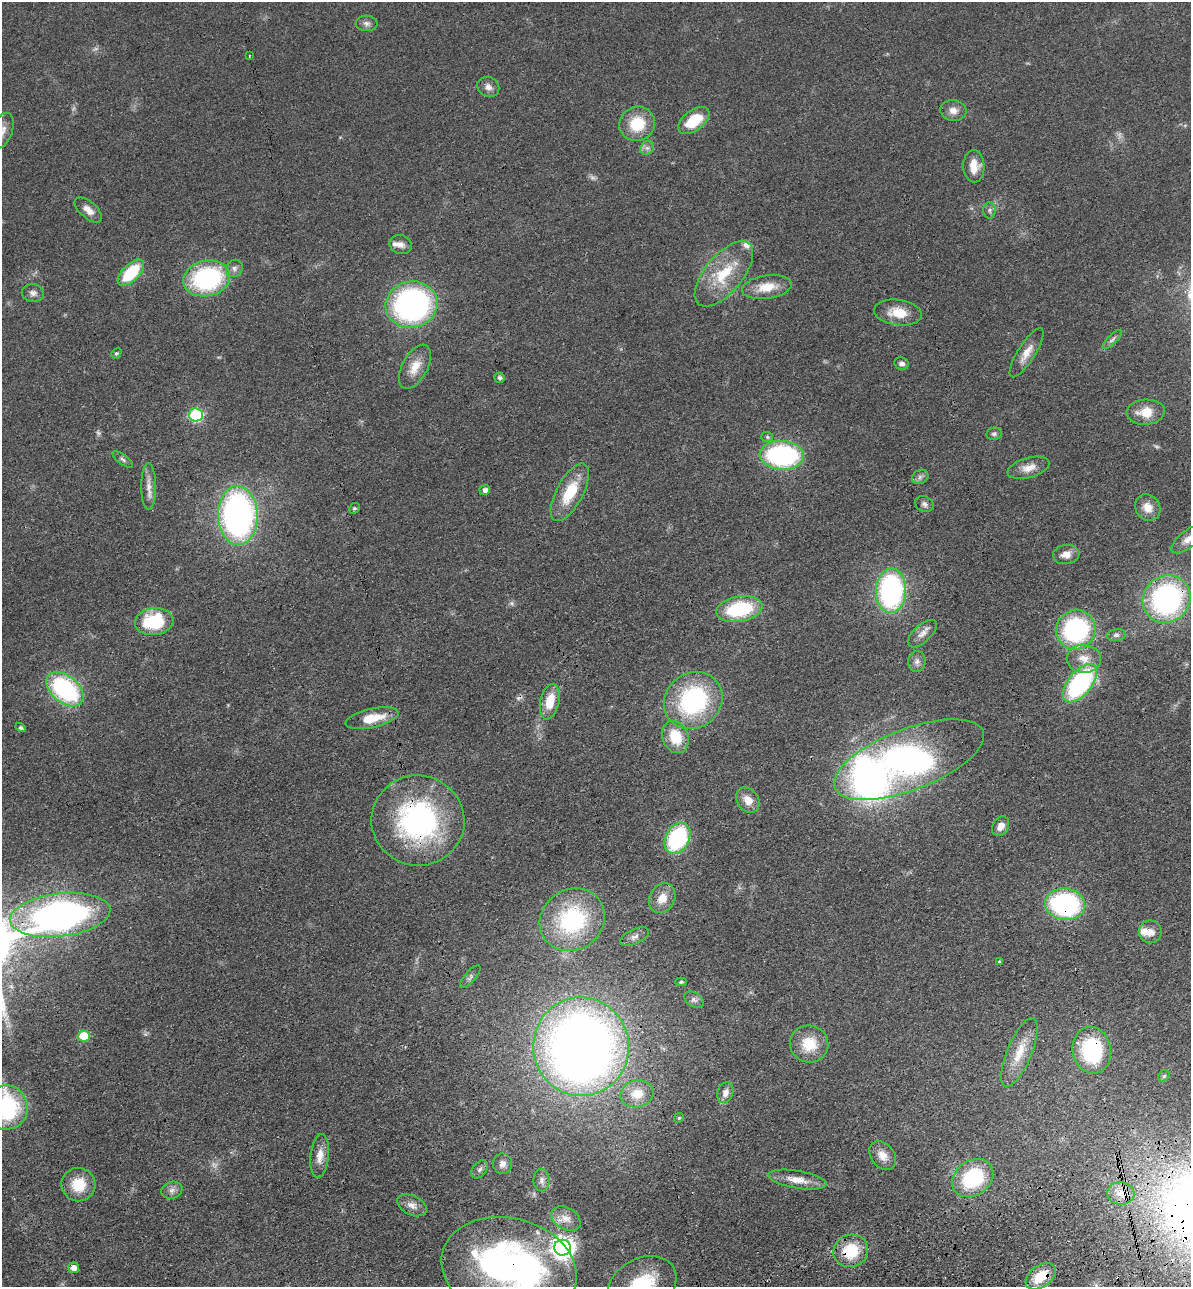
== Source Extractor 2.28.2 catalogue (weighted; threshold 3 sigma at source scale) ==
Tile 6 of 4 x 4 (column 2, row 2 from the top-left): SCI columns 1486-2674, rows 2683-3967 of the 5229 x 5365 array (HDU 1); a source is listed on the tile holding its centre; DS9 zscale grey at full resolution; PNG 1193 x 1289 px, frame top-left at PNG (2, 2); each listed source drawn as its Kron ellipse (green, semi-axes under 4 px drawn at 4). Shown black and unused: <1% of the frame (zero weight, under 3 of 4 exposures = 6% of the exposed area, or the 3 px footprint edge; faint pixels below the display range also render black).
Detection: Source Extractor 2.28.2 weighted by HDU 2 'WHT'; one run over the whole footprint, this tile lists its part. Background 0.0462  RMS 0.0058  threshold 0.0259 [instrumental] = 3 sigma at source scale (4.5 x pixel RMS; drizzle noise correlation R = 1.50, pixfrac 1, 0.05/0.05 arcsec/px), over >= 5 px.
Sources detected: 115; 5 too faint to see at this stretch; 2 inside a brighter object's white glare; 1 cosmic-ray / hot-pixel residue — neither listed nor drawn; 5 inside a brighter listed object's ellipse — not listed separately; the other 102 listed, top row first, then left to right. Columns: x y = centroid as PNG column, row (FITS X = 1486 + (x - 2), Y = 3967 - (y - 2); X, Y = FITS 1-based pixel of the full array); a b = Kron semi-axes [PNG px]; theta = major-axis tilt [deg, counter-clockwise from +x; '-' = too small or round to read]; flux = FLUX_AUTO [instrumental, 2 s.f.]
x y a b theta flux
366 23 11 7 -2 2.5
249 56 3 3 - 0.66
488 87 11 9 -30 3.2
953 111 13 10 -6 4.5
694 121 18 10 37 19
637 124 18 17 - 19
2 131 18 10 70 6
647 148 7 6 - 2
974 166 16 10 -87 7.8
88 210 17 8 -41 5.1
990 210 8 6 90 1.6
401 244 11 9 -18 3.6
234 268 9 8 - 2.2
131 273 16 8 45 29
724 274 39 19 50 25
207 278 24 17 12 74
767 287 25 12 8 12
33 293 11 9 -2 2.8
412 305 26 23 13 150
898 313 24 12 -8 12
1112 339 13 4 45 1.8
116 353 5 4 - 0.86
1026 353 28 8 58 7.1
902 364 7 6 - 2.3
415 367 24 12 62 9.2
500 378 5 5 - 1.4
1146 412 19 12 4 11
196 415 7 6 - 79
994 434 7 6 - 1.4
767 437 6 5 - 1
782 455 22 14 -4 100
123 459 12 5 -37 1.7
1029 468 21 10 15 6.5
920 477 8 6 27 1.9
149 487 23 7 -90 5.2
485 490 5 5 - 2.4
570 492 32 13 62 21
924 504 10 7 -25 2.1
1148 507 14 12 -54 6.7
354 508 6 5 - 0.83
238 515 29 20 -88 200
1188 539 20 8 38 5.4
1066 554 13 9 7 5
891 591 22 15 89 120
1166 599 25 23 44 120
739 609 23 12 10 43
154 622 19 13 7 34
1076 630 20 19 - 80
922 634 18 8 42 4.4
1116 635 9 6 6 1.8
1084 659 17 14 -5 9.6
917 661 10 8 81 2.7
1080 683 23 11 50 97
65 689 21 13 -40 81
693 701 30 27 39 77
550 702 18 9 78 13
372 718 27 9 13 13
21 727 5 4 - 1.3
675 737 17 13 -67 17
909 760 79 30 21 330
748 800 14 10 -52 6.5
418 820 46 45 - 110
1001 826 10 8 59 4.7
677 838 16 11 62 64
662 898 16 12 61 8.2
1065 904 20 16 -8 95
60 915 50 21 7 310
572 920 34 30 35 68
1150 932 11 11 - 4.7
634 937 15 7 25 3.1
999 962 4 3 - 0.47
470 977 14 5 49 1.9
681 982 6 4 1 0.81
694 1000 11 7 -30 2
84 1036 6 5 - 19
809 1044 19 18 - 16
581 1047 49 48 - 560
1092 1050 24 19 -80 52
1019 1052 37 12 67 15
1164 1076 6 5 - 1
725 1093 11 7 70 4
637 1094 17 13 13 11
6 1107 22 21 - 69
679 1118 5 4 - 0.77
883 1155 16 11 -51 6.4
320 1156 22 9 84 6.9
502 1164 10 9 - 3.4
480 1169 10 6 51 2
973 1178 22 17 36 44
542 1180 11 8 -87 2.8
797 1180 29 9 -10 8.9
78 1185 17 17 - 16
172 1190 11 8 18 2.8
1121 1193 14 11 -6 7.1
412 1205 16 9 -26 4.5
566 1218 15 11 -29 5.6
562 1248 8 8 - 430
851 1251 17 16 - 22
73 1268 6 5 - 4.9
509 1269 68 50 -14 220
1041 1276 17 10 35 17
642 1286 37 27 29 51
Overlapping masked pixels (flux is a lower limit): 8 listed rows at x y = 1166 599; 418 820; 1065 904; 60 915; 1092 1050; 851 1251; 509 1269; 1041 1276
Isophote crosses this tile's border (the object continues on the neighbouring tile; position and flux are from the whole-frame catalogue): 6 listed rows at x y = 2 131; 1188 539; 60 915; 6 1107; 509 1269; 642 1286